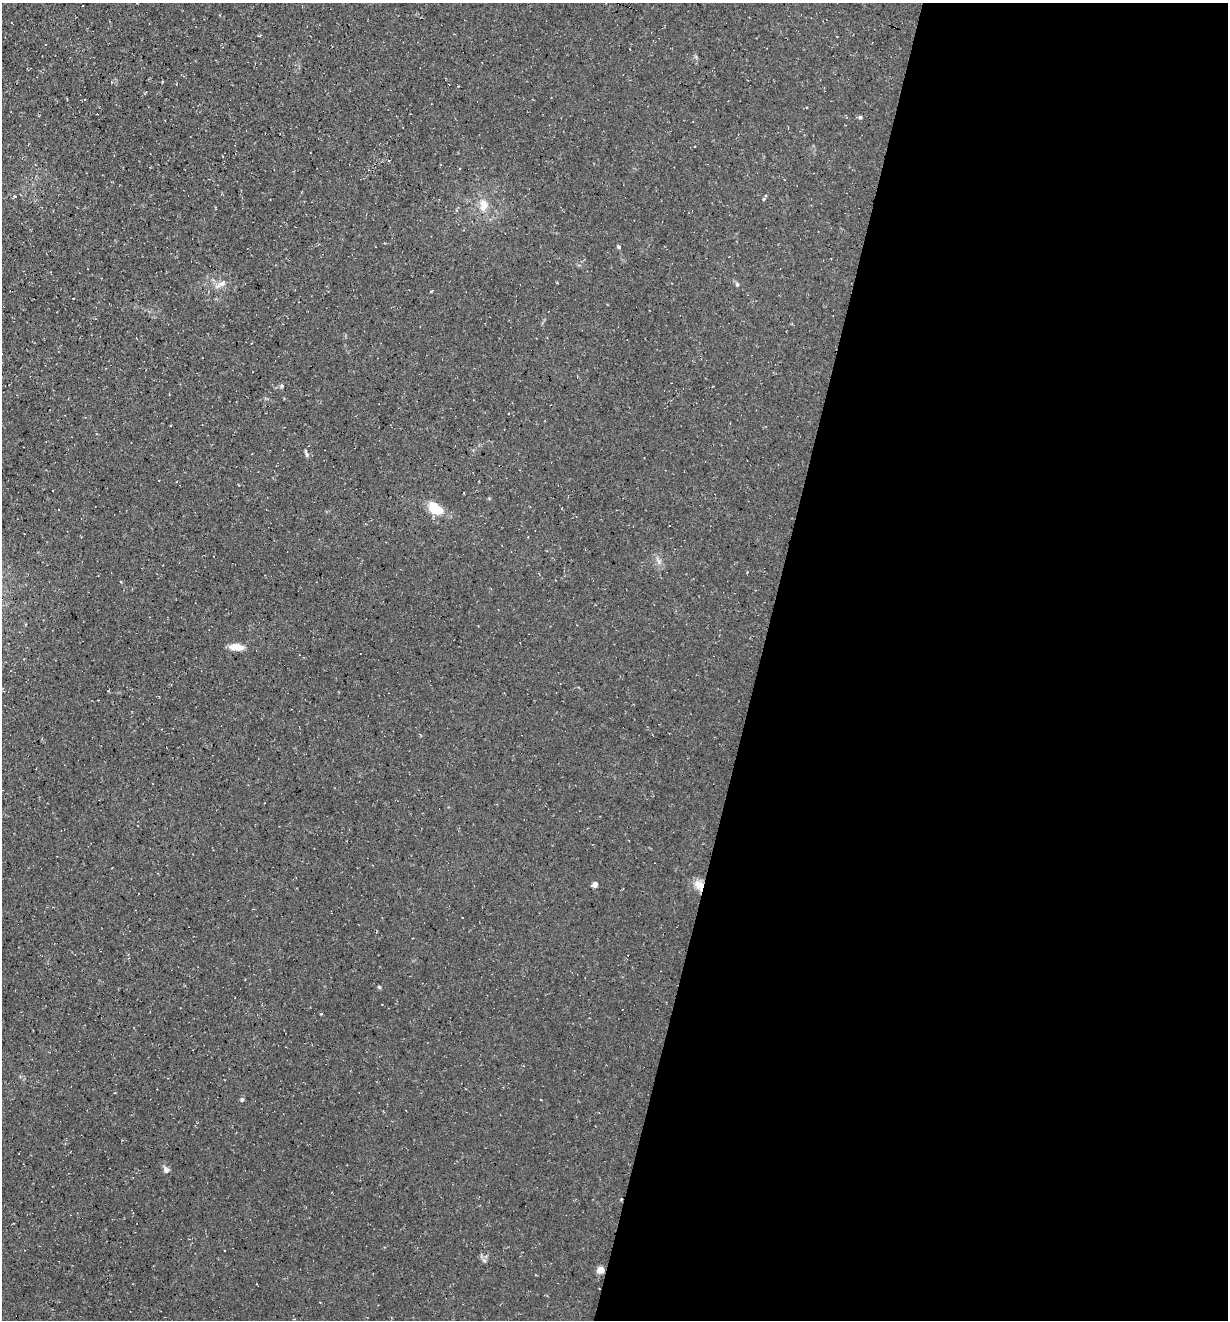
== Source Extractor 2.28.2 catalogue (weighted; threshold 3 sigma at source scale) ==
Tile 12 of 4 x 4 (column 4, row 3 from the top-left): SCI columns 3812-5037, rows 1320-2637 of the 5290 x 5272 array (HDU 1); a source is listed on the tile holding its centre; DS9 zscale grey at full resolution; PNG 1230 x 1322 px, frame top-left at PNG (2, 3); no overlay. Shown black and unused: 38% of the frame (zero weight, under 3 of 4 exposures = <1% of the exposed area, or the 3 px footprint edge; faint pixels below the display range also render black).
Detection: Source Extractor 2.28.2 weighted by HDU 2 'WHT'; one run over the whole footprint, this tile lists its part. Background 0.0861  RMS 0.0059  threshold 0.0264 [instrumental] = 3 sigma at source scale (4.5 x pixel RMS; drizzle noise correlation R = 1.50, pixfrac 1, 0.05/0.05 arcsec/px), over >= 5 px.
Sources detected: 21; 4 cosmic-ray / hot-pixel residue — not listed; the other 17 listed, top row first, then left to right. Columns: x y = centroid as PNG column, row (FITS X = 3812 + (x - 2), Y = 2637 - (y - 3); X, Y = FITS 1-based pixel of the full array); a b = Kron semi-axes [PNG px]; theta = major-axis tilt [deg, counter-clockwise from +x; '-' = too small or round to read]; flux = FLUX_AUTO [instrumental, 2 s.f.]
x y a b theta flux
860 117 5 4 - 1.3
14 196 4 3 - 4
483 205 17 11 90 6.5
618 247 5 4 - 0.74
220 284 21 6 30 3.5
737 284 6 5 - 0.97
306 455 8 4 -81 0.97
435 508 19 11 -36 13
121 582 4 2 - 0.5
236 647 16 7 -5 6.4
595 884 4 4 - 5.2
699 885 14 11 -54 6.1
379 987 5 4 - 0.69
242 1100 6 4 88 0.96
166 1169 8 7 - 2
486 1256 6 6 - 1.5
601 1270 5 4 - 13
Overlapping masked pixels (flux is a lower limit): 2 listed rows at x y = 699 885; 601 1270